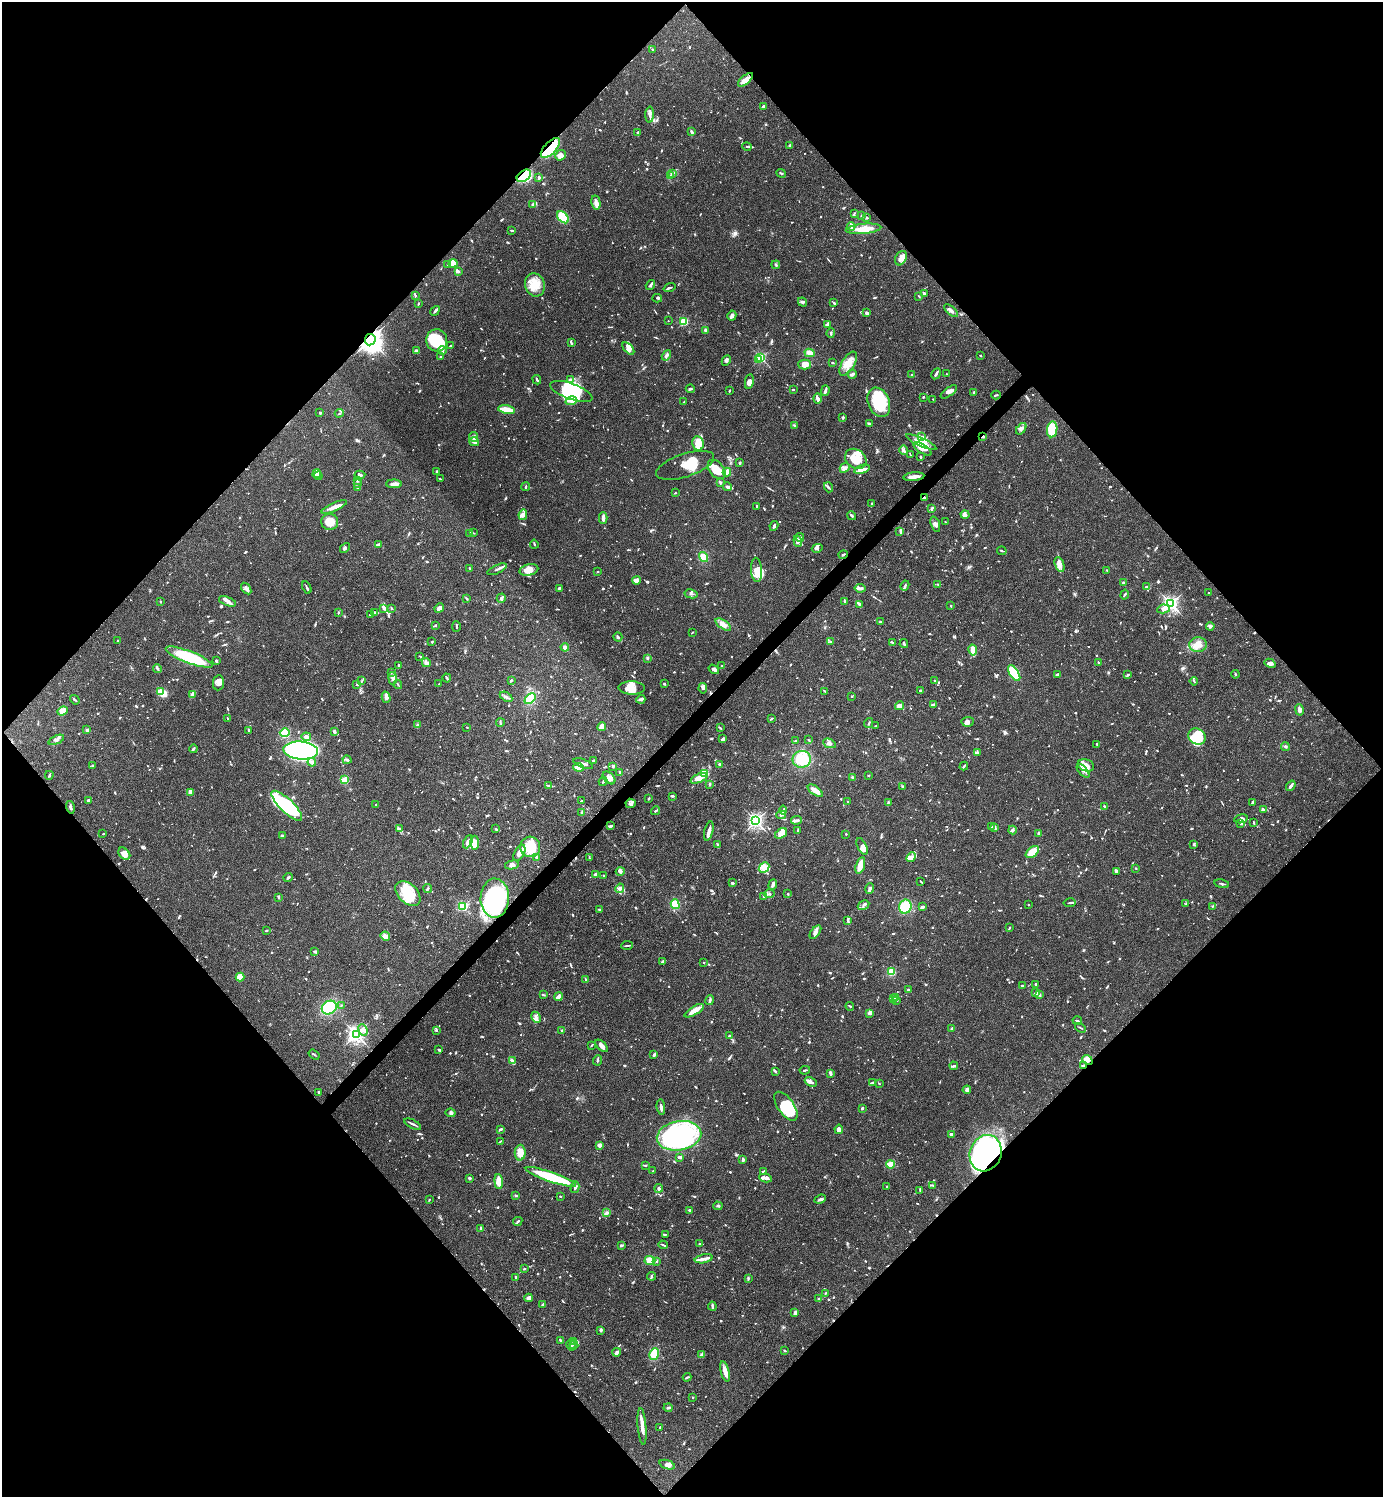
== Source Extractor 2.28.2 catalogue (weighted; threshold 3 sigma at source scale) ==
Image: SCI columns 300-5823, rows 2-5978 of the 5981 x 5981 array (HDU 1 of 3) = the unmasked area's bounding box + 8 px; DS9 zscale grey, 4 x 4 block average (1 PNG px = mean of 4 x 4 image px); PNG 1385 x 1499 px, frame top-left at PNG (2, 2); each listed source drawn as its Kron ellipse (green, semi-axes under 4 px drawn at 4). Shown black and unused: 51% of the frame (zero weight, under 3 of 4 exposures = <1% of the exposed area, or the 3 px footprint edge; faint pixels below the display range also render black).
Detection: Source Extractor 2.28.2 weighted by HDU 2 'WHT'. Background 0.0657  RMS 0.0032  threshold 0.0143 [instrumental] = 3 sigma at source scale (4.5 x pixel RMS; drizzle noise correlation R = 1.50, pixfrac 1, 0.05/0.05 arcsec/px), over >= 5 px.
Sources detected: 1610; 4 too faint to see at this stretch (4 x 4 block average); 20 inside a brighter object's white glare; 7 cosmic-ray / hot-pixel residue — neither listed nor drawn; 61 coinciding with a brighter row at this scale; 146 inside a brighter listed object's ellipse — not listed separately; of the other 1372, all 500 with FLUX_AUTO >= 1.74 (the completeness limit of this list) listed and drawn (872 fainter detections not listed), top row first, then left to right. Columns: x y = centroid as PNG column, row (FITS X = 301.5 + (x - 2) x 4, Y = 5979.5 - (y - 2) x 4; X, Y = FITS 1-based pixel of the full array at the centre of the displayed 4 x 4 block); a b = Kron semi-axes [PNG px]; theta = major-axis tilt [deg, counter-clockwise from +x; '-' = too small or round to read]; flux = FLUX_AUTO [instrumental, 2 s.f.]
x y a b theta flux
652 49 2 2 - 6.8
745 80 9 3 42 16
763 106 3 2 - 5.3
650 115 8 3 86 6.8
638 132 2 2 - 2.2
691 132 3 2 - 3.5
747 146 5 2 - 2.2
789 146 3 2 - 3.5
550 148 12 6 46 88
560 155 5 5 - 12
672 173 3 3 - 3.2
781 173 5 2 - 3.5
524 176 8 5 35 150
670 176 2 2 - 2.1
539 177 2 2 - 4.3
596 203 7 4 -80 7.6
533 204 3 3 - 4.4
854 213 3 2 - 1.8
862 216 2 2 - 7.9
563 217 7 4 -48 69
867 217 3 2 - 2.1
851 226 4 3 - 6.9
863 229 18 5 5 36
512 231 4 2 - 2.7
901 258 7 5 62 13
453 263 4 4 - 29
448 265 2 2 - 12
776 265 4 2 - 2.6
458 271 2 2 - 3.8
535 285 12 10 -71 34
650 285 5 2 - 5
669 288 6 2 19 2.8
924 294 3 2 - 5.5
415 295 4 3 - 2.2
919 296 2 2 - 2.2
657 298 5 3 - 2.5
802 302 5 3 - 4.3
834 303 3 2 - 3
418 304 3 2 - 1.9
435 311 5 3 - 3.8
951 311 8 3 -41 6.1
867 313 4 2 - 5.4
732 316 5 4 - 5.3
668 321 2 2 - 1.9
684 321 2 2 - 130
828 324 3 2 - 9.2
705 330 2 2 - 5.5
831 333 4 2 - 3
370 340 6 5 - 980
437 340 11 10 - 80
571 343 4 2 - 3.9
451 346 3 2 - 3.1
628 348 7 4 -47 8.2
416 350 4 3 - 3.5
442 350 4 2 - 4.2
809 353 5 4 - 10
666 355 5 3 - 4.8
980 356 2 2 - 2.1
440 357 2 2 - 8
761 358 2 2 - 210
759 359 2 2 - 13
726 361 5 3 - 4.4
833 363 3 2 - 1.8
805 364 6 5 - 19
848 364 13 6 59 24
852 374 4 2 - 6.8
936 374 6 2 61 6.3
946 374 2 2 - 1.9
912 375 2 2 - 13
537 380 5 2 - 3.2
570 380 4 2 - 2.7
749 382 7 3 80 13
690 389 4 2 - 3.1
793 389 3 2 - 1.8
825 390 5 3 - 4.4
571 391 22 8 -20 61
729 391 2 2 - 2
949 392 9 3 37 8
974 392 2 2 - 3.2
996 395 5 2 - 2.1
923 397 2 2 - 2.4
818 398 5 3 - 8.8
933 399 2 2 - 2.5
571 401 6 3 17 8
684 402 4 2 - 2
879 402 15 10 -68 83
506 410 8 2 -10 58
320 413 2 2 - 9.2
339 413 4 2 - 2.4
843 417 2 2 - 4.5
869 424 3 2 - 5.3
794 425 4 2 - 2.5
1021 429 6 3 50 6.5
1052 429 8 5 82 75
921 436 3 2 - 2.4
983 436 3 2 - 3.7
474 437 5 3 - 5
474 442 5 4 - 6.9
921 442 17 3 -24 16
698 443 7 5 -79 24
923 449 10 4 -33 20
904 450 5 2 - 3.3
910 454 4 2 - 1.7
920 457 2 2 - 2
856 459 11 9 -39 37
740 463 3 2 - 2.9
685 465 30 11 18 58
845 468 5 4 - 7.6
717 469 11 7 -51 34
862 469 8 4 17 11
437 471 4 2 - 1.8
727 472 4 3 - 14
317 474 4 3 - 5.6
360 475 5 2 - 3.8
318 476 4 2 - 2.8
914 477 10 2 6 19
440 479 3 2 - 2
357 481 2 2 - 2.2
721 482 3 2 - 4.1
357 483 3 2 - 2.5
394 484 8 4 -1 9.7
526 487 4 2 - 2
727 487 4 2 - 8.7
829 487 5 2 - 2.2
358 488 2 2 - 4.4
675 493 2 2 - 2
924 498 2 2 - 5.1
872 504 3 2 - 3.4
757 506 3 2 - 4.4
334 507 13 3 23 14
932 509 4 3 - 3.5
523 515 5 4 - 6.8
965 515 4 4 - 7.8
851 516 4 2 - 3.5
603 518 6 3 -88 9.6
330 522 8 8 - 24
945 522 2 2 - 1.9
935 524 8 4 -69 7.8
774 526 5 2 - 5.3
900 532 4 3 - 3
470 533 2 2 - 2.2
473 533 4 2 - 1.9
800 537 4 3 - 4
798 541 5 4 - 5.9
379 544 4 2 - 5.4
534 544 4 2 - 2
345 548 5 2 - 3.9
817 548 5 3 - 5.1
1002 551 5 2 - 2.2
843 555 5 2 - 2.5
703 557 5 4 - 19
1060 564 8 4 -70 11
469 568 2 2 - 2.7
497 569 10 2 25 5.5
529 570 9 5 14 22
757 570 12 5 -86 26
1107 570 2 2 - 2
598 572 2 2 - 2.1
636 580 4 4 - 8.4
1123 583 2 2 - 3.5
937 584 3 2 - 2.5
905 585 5 2 - 3
1146 587 4 2 - 3.1
307 588 6 2 -64 3.5
559 588 2 2 - 3.1
860 588 5 3 - 5.5
246 589 6 2 -55 6.9
1209 593 2 2 - 3.3
691 594 6 2 -12 3.1
1125 595 5 2 - 2.7
501 598 4 3 - 5.4
466 599 3 2 - 2.7
227 601 9 4 -20 7.9
844 601 3 2 - 3.2
160 602 2 2 - 2.9
859 604 3 2 - 8.2
1171 604 3 3 - 450
951 606 3 2 - 2.3
391 608 3 2 - 1.9
439 608 5 4 - 11
384 609 4 3 - 3.4
1164 609 6 3 9 9.4
375 612 3 3 - 2.8
338 613 2 2 - 2.1
370 614 4 2 - 1.9
880 622 3 2 - 4.4
435 625 2 2 - 5.3
723 625 9 4 -32 14
1210 626 4 3 - 4
456 627 5 2 - 2.8
692 632 2 2 - 2
618 637 5 3 - 3.1
118 640 2 2 - 3.6
830 641 2 2 - 1.7
432 642 2 2 - 1.9
892 642 3 2 - 2.6
904 644 4 2 - 2.9
1198 645 9 7 -2 17
565 647 4 3 - 8.5
973 650 5 2 - 34
420 656 2 2 - 1.9
189 657 25 6 -21 120
647 658 2 2 - 2.1
216 661 3 2 - 4.6
426 663 4 4 - 5
1098 663 3 2 - 1.9
1270 663 6 3 -31 7.2
399 665 2 2 - 6
722 666 2 2 - 2.3
157 668 4 3 - 3.4
714 669 6 3 -34 5.6
391 672 3 2 - 1.9
1014 673 9 4 -57 130
1057 674 4 2 - 2.7
1235 674 4 2 - 1.8
1127 675 4 2 - 1.7
393 678 6 3 -84 5.3
447 678 4 2 - 3.6
511 680 3 2 - 2.3
934 680 2 2 - 2.5
362 681 3 2 - 2.2
1194 681 4 2 - 2
218 683 7 5 82 12
398 684 4 2 - 2.4
439 684 2 2 - 2.2
664 684 2 2 - 4.5
357 685 3 2 - 1.9
632 688 13 6 -2 25
703 688 5 3 - 4.6
825 691 3 2 - 1.9
920 691 3 3 - 4
161 692 3 2 - 32
192 694 4 3 - 4.2
852 696 2 2 - 2.1
386 697 6 3 -74 10
506 697 7 2 -30 5.3
530 699 6 4 46 32
641 699 4 3 - 5.1
75 700 5 2 - 2.2
933 705 4 2 - 9.7
900 706 4 3 - 9.1
1299 710 6 3 -79 6.1
62 711 5 4 - 17
772 718 4 2 - 1.9
228 719 4 2 - 1.8
968 722 6 5 - 8.6
500 723 4 2 - 2.4
869 723 5 2 - 2.1
417 725 3 2 - 1.8
875 726 3 2 - 2.1
467 727 2 2 - 2.4
602 727 4 4 - 15
720 728 4 2 - 1.9
87 730 2 2 - 23
249 730 4 2 - 2.4
334 731 3 2 - 5.4
285 733 5 4 - 90
306 737 5 3 - 10
1197 737 9 7 -36 38
723 739 3 2 - 9.6
56 740 8 3 24 6.3
809 740 4 2 - 1.8
796 741 3 2 - 2.8
829 743 7 4 -24 6.5
1097 744 4 2 - 2.2
1285 746 4 2 - 3.7
193 749 4 2 - 4.3
301 751 17 9 -4 820
977 753 3 2 - 3.9
802 759 9 8 - 62
347 760 4 2 - 4
593 760 2 2 - 2.5
312 762 4 3 - 6.9
583 764 10 2 -20 6
720 764 4 2 - 3.8
93 765 3 2 - 2.1
1086 765 8 6 -18 13
613 766 2 2 - 6.5
964 766 4 2 - 2.4
578 767 5 3 - 23
1083 771 8 3 -48 6
620 772 3 2 - 1.9
705 773 4 3 - 95
49 775 4 2 - 2.5
869 776 2 2 - 2.7
853 777 2 2 - 1.8
609 778 7 5 -46 13
699 778 9 4 22 23
345 780 3 3 - 41
603 782 4 2 - 3.1
709 784 3 2 - 2.6
549 785 4 3 - 3
902 786 2 2 - 1.9
1291 786 5 2 - 5.9
815 791 9 3 -37 27
190 792 4 2 - 10
672 796 3 2 - 3.6
649 798 3 2 - 3
89 800 2 2 - 7.3
582 801 2 2 - 1.8
848 802 2 2 - 3
888 802 3 2 - 1.9
1252 802 4 2 - 2.5
631 803 5 4 - 4.7
376 804 2 2 - 2.4
287 806 20 6 -44 110
1104 806 2 2 - 2
70 807 6 3 -75 4.9
1263 809 4 2 - 2.9
783 810 4 2 - 2.6
655 811 5 2 - 3.1
582 812 3 3 - 2
781 815 5 2 - 2.1
1241 819 7 3 12 5.5
796 820 5 2 - 6.5
756 821 3 2 - 480
1254 823 4 2 - 1.7
1241 824 3 2 - 3.5
610 826 4 2 - 4.6
992 826 2 2 - 2.4
995 827 3 2 - 2.8
400 829 3 2 - 1.9
495 829 3 2 - 1.9
1013 830 4 4 - 4.1
709 831 10 2 76 13
798 831 4 2 - 2.2
781 833 6 4 34 17
1038 833 3 2 - 4.7
103 834 2 2 - 2.1
846 834 2 2 - 2.3
282 836 3 2 - 5
468 842 7 4 63 11
475 843 7 4 -87 21
1194 844 4 2 - 2.9
717 845 3 2 - 1.9
862 846 9 4 -64 11
530 847 10 10 - 56
1032 852 8 4 40 39
519 853 9 4 61 13
124 854 7 5 -46 15
911 857 5 3 - 6.9
537 858 3 2 - 10
589 858 2 2 - 1.9
512 865 7 3 12 6.6
860 865 9 3 74 27
764 868 6 4 47 12
1136 868 2 2 - 2
620 871 4 4 - 4.8
1116 872 3 2 - 3.3
596 874 4 2 - 3.9
604 876 2 2 - 3.5
288 877 5 2 - 3.2
921 881 3 2 - 2.1
732 883 4 2 - 2
773 884 5 2 - 6.3
1222 884 7 2 -10 3
428 888 4 2 - 3.8
620 888 5 3 - 7.6
870 889 5 2 - 6.2
408 893 15 9 -45 61
769 894 5 3 - 4.5
788 894 2 2 - 2.5
764 896 3 3 - 4.4
278 897 4 2 - 2.5
495 898 19 14 89 200
1069 903 6 2 11 2.7
675 904 5 4 - 33
1186 904 3 2 - 2.8
863 905 6 2 31 3
1028 905 2 2 - 1.9
1213 906 2 2 - 1.9
463 907 2 2 - 220
905 907 7 6 - 44
922 907 3 2 - 5.6
599 910 4 2 - 2.3
848 920 4 2 - 2.8
1009 928 4 2 - 2.7
267 930 3 2 - 2.3
815 932 8 3 52 7.5
385 936 5 4 - 14
627 945 6 2 6 2.7
314 951 3 2 - 4
663 962 4 3 - 4.5
704 962 2 2 - 3.3
891 972 4 3 - 29
240 977 4 3 - 29
585 979 3 2 - 2.6
1036 984 2 2 - 5.7
1022 986 2 2 - 4.6
909 990 2 2 - 6.3
1036 993 3 2 - 5
543 995 3 2 - 2.1
1039 995 4 2 - 4.5
559 996 4 3 - 6.5
893 998 4 2 - 2.9
896 998 3 2 - 1.9
710 1000 5 2 - 2.8
897 1000 2 2 - 1.9
341 1006 2 2 - 1.8
850 1006 4 2 - 1.9
329 1007 8 6 33 120
694 1011 11 4 31 19
870 1013 4 4 - 4.6
536 1017 6 3 -62 7.9
1077 1021 4 2 - 3.2
952 1028 3 2 - 2.4
1080 1028 6 2 -33 2.3
363 1030 6 3 -68 5.5
436 1030 3 2 - 1.8
562 1031 3 2 - 3
356 1034 3 3 - 550
729 1036 2 2 - 1.9
591 1045 2 2 - 2.4
601 1046 8 3 -43 9.5
439 1049 4 2 - 2.5
314 1055 6 2 -35 2.2
654 1055 3 2 - 4.1
597 1060 5 2 - 3.3
1087 1060 5 4 - 8.7
512 1061 4 2 - 6.4
954 1066 4 2 - 3.7
1084 1066 4 3 - 4.6
805 1070 5 2 - 3.2
775 1071 3 2 - 4.9
830 1073 3 2 - 8.2
811 1082 6 3 -30 7.5
872 1083 4 2 - 3.2
879 1083 2 2 - 2.6
967 1090 4 3 - 7.9
318 1092 2 2 - 3.4
786 1106 17 8 -55 65
661 1107 7 2 -82 6.6
862 1108 3 2 - 4
451 1113 5 2 - 3.1
413 1124 9 2 -28 4.3
500 1129 4 2 - 3.9
839 1129 4 3 - 13
951 1134 2 2 - 21
679 1136 22 14 11 280
500 1141 3 2 - 2
600 1145 3 3 - 8.7
520 1153 8 5 87 21
986 1153 18 15 68 590
680 1157 4 2 - 5.9
743 1160 4 3 - 3.6
890 1164 4 2 - 48
646 1165 3 2 - 2.2
653 1171 2 2 - 2.8
763 1171 4 2 - 2.9
551 1177 26 5 -19 130
469 1178 3 2 - 4.8
765 1178 6 3 -11 6.9
499 1182 7 3 -86 34
932 1185 3 2 - 1.9
887 1186 2 2 - 3.1
575 1187 6 3 76 4.4
659 1188 4 3 - 4.1
920 1191 4 2 - 1.8
516 1195 3 2 - 3.3
560 1196 2 2 - 1.9
820 1199 6 2 21 4.8
429 1200 2 2 - 2
718 1206 5 2 - 2.7
689 1210 3 2 - 3.5
606 1213 4 3 - 3.6
518 1221 5 2 - 3
480 1228 3 3 - 2
665 1234 3 2 - 1.7
699 1244 2 2 - 2
621 1245 3 2 - 4.2
663 1245 5 2 - 2.4
704 1259 9 3 12 8.7
650 1260 5 4 - 18
657 1261 3 2 - 1.8
524 1269 2 2 - 2.4
651 1276 4 2 - 2.6
516 1278 3 2 - 3.4
748 1278 4 2 - 2.5
825 1293 2 2 - 1.8
529 1298 4 3 - 7.5
819 1299 2 2 - 7.1
543 1304 3 2 - 7.7
712 1306 4 2 - 5.2
795 1312 4 2 - 6.4
601 1330 4 3 - 3.1
561 1340 3 2 - 2.6
573 1342 3 3 - 4.6
571 1345 5 2 - 4.6
574 1345 4 2 - 3
785 1351 3 2 - 1.8
617 1352 4 3 - 3.5
654 1354 6 4 80 27
702 1354 3 3 - 5.7
725 1372 10 4 -75 14
687 1377 4 2 - 2.4
693 1397 2 2 - 5.1
668 1408 4 2 - 2.6
642 1426 18 3 -85 18
660 1427 2 2 - 2.8
667 1465 8 4 -20 8.4
Overlapping masked pixels (flux is a lower limit): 8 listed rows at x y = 550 148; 524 176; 370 340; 983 436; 924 498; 495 898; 1084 1066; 986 1153
Diffuse or blended objects may show on this block-average render without a row.